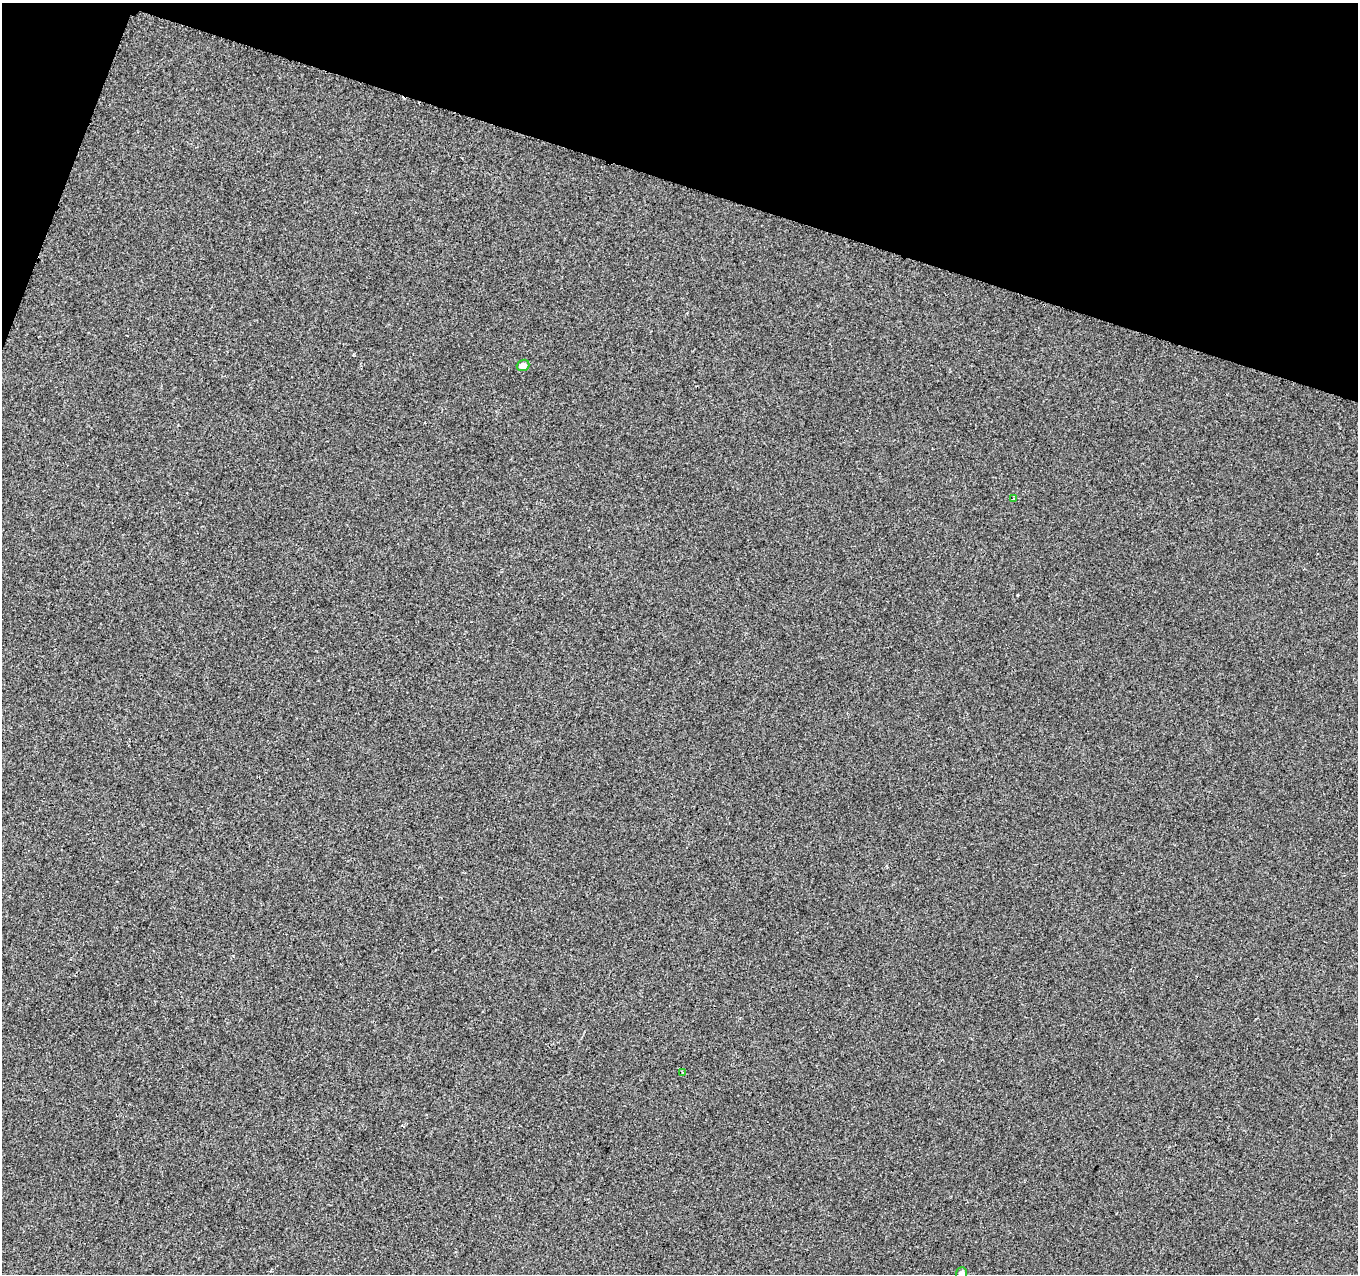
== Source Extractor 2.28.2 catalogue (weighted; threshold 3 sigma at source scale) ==
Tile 2 of 4 x 4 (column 2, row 1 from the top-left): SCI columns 1370-2725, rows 4099-5370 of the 5442 x 5593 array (HDU 1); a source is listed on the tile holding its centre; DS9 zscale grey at full resolution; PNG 1360 x 1276 px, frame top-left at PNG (2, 3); each listed source drawn as its Kron ellipse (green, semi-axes under 4 px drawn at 4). Shown black and unused: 16% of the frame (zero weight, under 2 of 3 exposures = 1% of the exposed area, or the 3 px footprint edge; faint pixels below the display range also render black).
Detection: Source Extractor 2.28.2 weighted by HDU 2 'WHT'; one run over the whole footprint, this tile lists its part. Background 8.55e-04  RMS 0.0049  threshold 0.0223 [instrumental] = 3 sigma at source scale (4.5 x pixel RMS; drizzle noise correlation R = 1.50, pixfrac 1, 0.0396/0.0396 arcsec/px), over >= 5 px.
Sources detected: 4; all 4 listed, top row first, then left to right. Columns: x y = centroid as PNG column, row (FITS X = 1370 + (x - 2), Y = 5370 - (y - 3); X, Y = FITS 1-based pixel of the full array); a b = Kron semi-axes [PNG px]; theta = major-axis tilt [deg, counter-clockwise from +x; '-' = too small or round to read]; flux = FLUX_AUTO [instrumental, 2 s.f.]
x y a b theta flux
523 365 6 5 - 3.3
1013 499 3 3 - 1.1
682 1073 3 2 - 0.36
961 1273 6 5 - 1.9
Isophote crosses this tile's border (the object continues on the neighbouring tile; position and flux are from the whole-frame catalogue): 1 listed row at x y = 961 1273